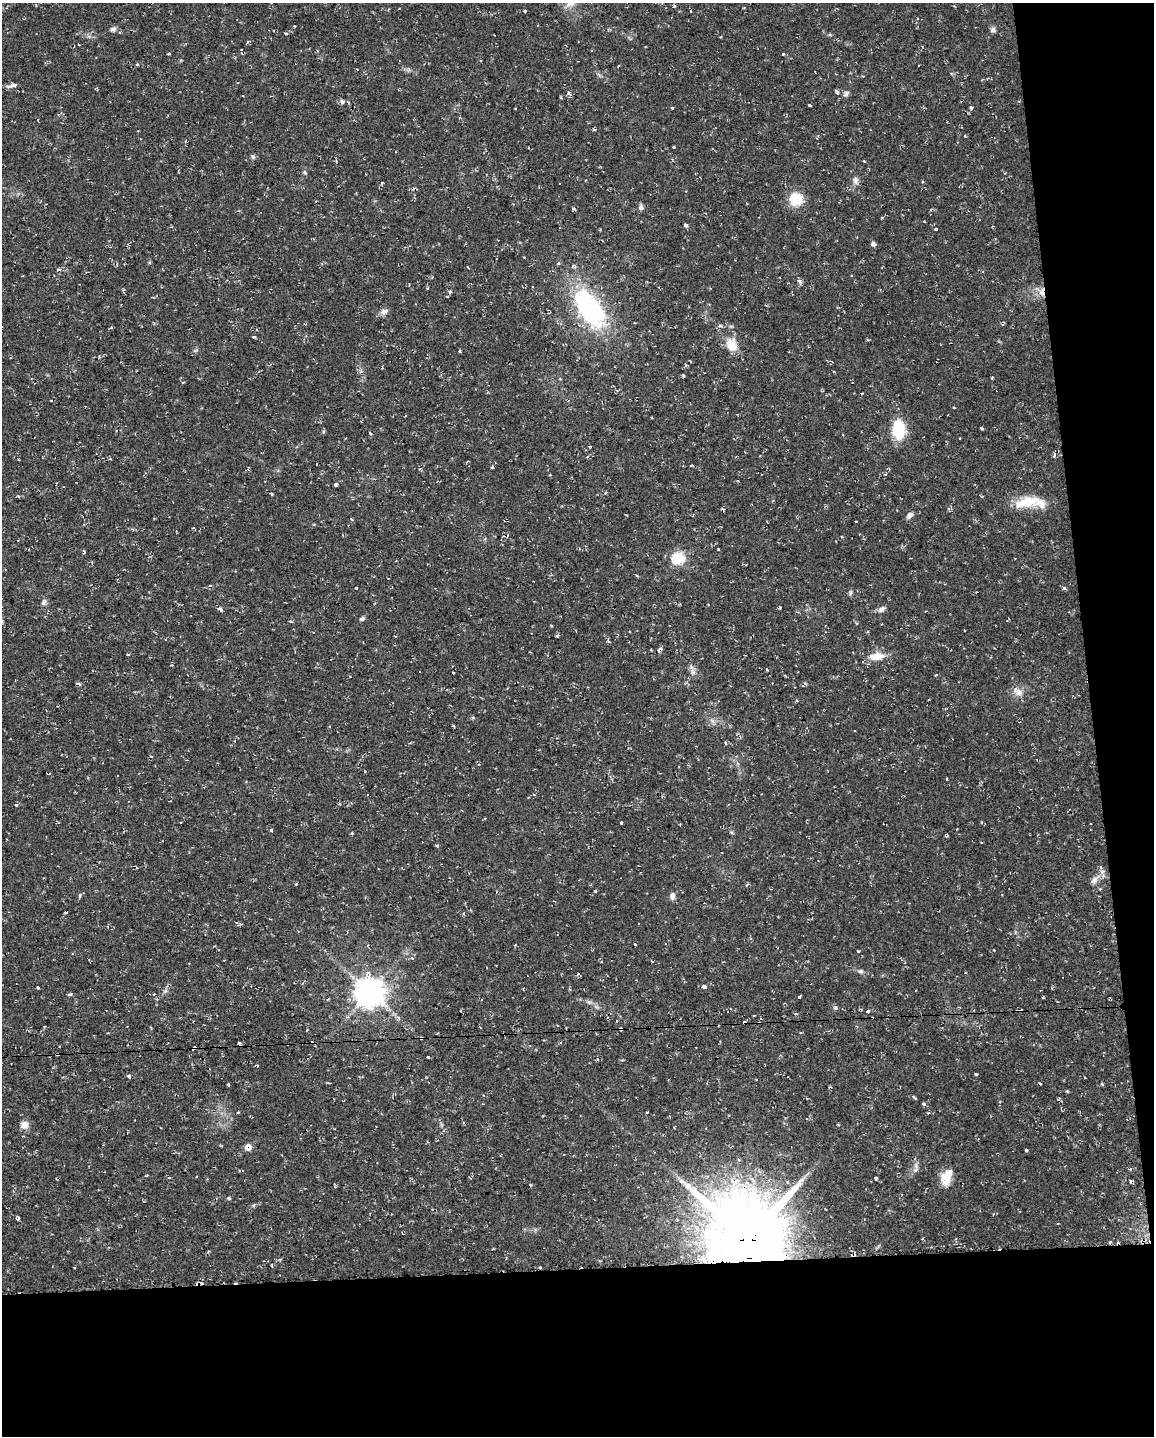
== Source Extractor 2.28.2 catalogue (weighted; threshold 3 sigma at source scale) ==
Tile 12 of 4 x 3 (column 4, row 3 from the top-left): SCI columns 3456-4607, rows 50-1483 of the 4607 x 4367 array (HDU 1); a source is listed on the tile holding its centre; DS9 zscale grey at full resolution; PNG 1156 x 1438 px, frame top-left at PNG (2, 3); no overlay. Shown black and unused: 17% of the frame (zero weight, under 2 of 3 exposures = <1% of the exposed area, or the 3 px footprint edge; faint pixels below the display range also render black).
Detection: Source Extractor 2.28.2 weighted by HDU 2 'WHT'; one run over the whole footprint, this tile lists its part. Background 0.0286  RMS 0.004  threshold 0.018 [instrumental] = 3 sigma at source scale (4.5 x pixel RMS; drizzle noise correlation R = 1.50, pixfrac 1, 0.0396/0.0396 arcsec/px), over >= 5 px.
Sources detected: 165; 1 inside a brighter object's white glare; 22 cosmic-ray / hot-pixel residue — not listed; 2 inside a brighter listed object's ellipse — not listed separately; the other 140 listed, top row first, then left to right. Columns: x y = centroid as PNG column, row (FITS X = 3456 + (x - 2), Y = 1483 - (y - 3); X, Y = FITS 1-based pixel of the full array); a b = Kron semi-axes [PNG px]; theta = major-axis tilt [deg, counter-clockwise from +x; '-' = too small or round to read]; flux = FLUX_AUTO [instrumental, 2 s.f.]
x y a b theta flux
271 3 4 2 - 0.32
571 3 15 8 24 3.1
674 6 5 3 - 0.46
525 11 3 3 - 0.59
691 11 3 2 - 0.36
113 29 9 6 3 1.2
993 30 7 7 - 1.1
286 33 3 3 - 0.53
169 54 4 3 - 0.38
782 54 3 3 - 1.2
137 64 5 3 - 0.39
618 66 3 2 - 0.33
13 85 14 4 14 1.7
837 92 7 5 -48 1
846 94 9 6 40 1.2
561 98 3 3 - 0.43
342 102 7 6 - 1
810 105 4 2 - 0.93
672 107 4 2 - 0.41
971 108 3 3 - 1.7
674 147 3 3 - 0.65
253 157 7 5 -62 0.73
864 161 3 3 - 0.37
304 172 6 5 - 0.6
855 180 11 7 -79 1.8
796 199 12 12 - 12
641 207 7 6 - 1.2
574 208 4 4 - 0.61
685 225 4 4 - 1.3
936 229 4 3 - 0.98
873 244 5 4 - 1.4
559 263 5 3 - 0.45
573 266 5 4 - 0.68
799 281 7 6 - 0.87
450 292 4 3 - 1.3
1042 292 14 7 88 3
447 297 3 3 - 0.46
590 309 43 22 -58 56
384 312 10 7 20 1.9
111 327 4 3 - 0.55
254 337 3 3 - 1.1
731 345 19 14 -84 6.1
459 351 3 3 - 0.48
690 361 3 2 - 0.28
683 375 4 3 - 0.5
992 378 4 3 - 0.41
183 382 4 3 - 0.36
954 408 4 2 - 0.34
981 428 4 3 - 0.76
898 430 20 12 -85 16
370 433 4 3 - 0.48
960 438 2 2 - 0.38
492 467 4 3 - 0.4
336 485 4 4 - 0.85
272 494 5 3 - 0.41
18 496 5 3 - 0.42
1027 502 33 13 10 11
909 515 9 6 45 1.6
718 549 2 2 - 0.36
678 558 6 6 - 45
210 585 5 3 - 0.37
356 588 3 3 - 2.3
850 593 7 4 72 0.65
44 602 8 6 57 1.2
780 607 3 3 - 0.41
220 609 6 4 -22 1.1
881 609 9 6 32 1.6
362 619 6 5 - 0.79
290 621 4 4 - 0.55
964 630 2 2 - 0.32
557 635 5 3 - 0.57
609 642 5 3 - 0.41
660 650 8 4 62 1.2
128 654 4 3 - 0.34
876 656 18 9 6 6.3
691 667 14 5 -44 1.6
453 673 3 3 - 0.84
936 675 3 3 - 0.46
79 684 7 4 -25 0.78
1018 692 12 10 -8 3.2
797 701 4 3 - 0.37
712 721 8 5 -45 1.1
725 743 4 3 - 0.71
151 756 3 2 - 0.3
48 773 4 3 - 1.9
946 779 3 3 - 0.83
16 805 5 4 - 0.52
621 823 4 3 - 1.1
271 829 3 3 - 1.4
947 836 5 3 - 0.6
1095 879 14 7 47 2.5
296 884 4 3 - 0.33
595 891 3 3 - 0.45
80 896 7 3 75 0.73
672 896 8 6 -86 1.7
464 914 4 3 - 1.1
635 944 3 2 - 0.29
994 950 3 2 - 0.35
858 951 4 2 - 0.38
412 958 6 4 -12 0.7
861 971 8 6 -5 1.1
38 987 3 2 - 0.53
704 987 4 3 - 5.1
165 991 5 5 - 0.85
369 992 9 9 - 610
70 994 6 4 -5 0.56
799 997 3 3 - 0.64
1043 997 3 3 - 0.79
835 1008 5 4 - 0.84
461 1011 4 2 - 0.28
867 1011 3 3 - 2.6
617 1021 3 2 - 0.34
621 1029 4 3 - 2.6
421 1038 4 3 - 0.77
193 1048 4 3 - 2.9
58 1054 4 3 - 1.2
428 1057 3 2 - 1.2
257 1065 4 3 - 0.46
976 1075 4 3 - 0.45
129 1076 4 3 - 1.4
1040 1083 4 2 - 0.34
228 1084 3 2 - 0.6
1067 1091 4 3 - 0.37
914 1097 5 2 - 0.49
923 1104 5 4 - 0.68
647 1112 4 2 - 0.3
24 1125 10 9 - 2.6
23 1136 2 2 - 0.27
248 1147 6 6 - 3.2
1026 1150 3 3 - 0.89
916 1166 10 6 -69 1.5
947 1177 19 12 70 6.8
169 1178 4 2 - 0.33
876 1178 4 3 - 0.48
229 1198 5 4 - 0.54
18 1218 4 3 - 1
748 1240 24 21 -47 4000
1144 1240 7 5 -6 1.7
271 1265 5 3 - 0.54
540 1267 3 3 - 0.49
Overlapping masked pixels (flux is a lower limit): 10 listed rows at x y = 1042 292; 660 650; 48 773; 621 1029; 421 1038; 193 1048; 58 1054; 248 1147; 748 1240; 1144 1240
Isophote crosses this tile's border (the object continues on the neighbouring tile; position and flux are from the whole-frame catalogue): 2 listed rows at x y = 271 3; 571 3